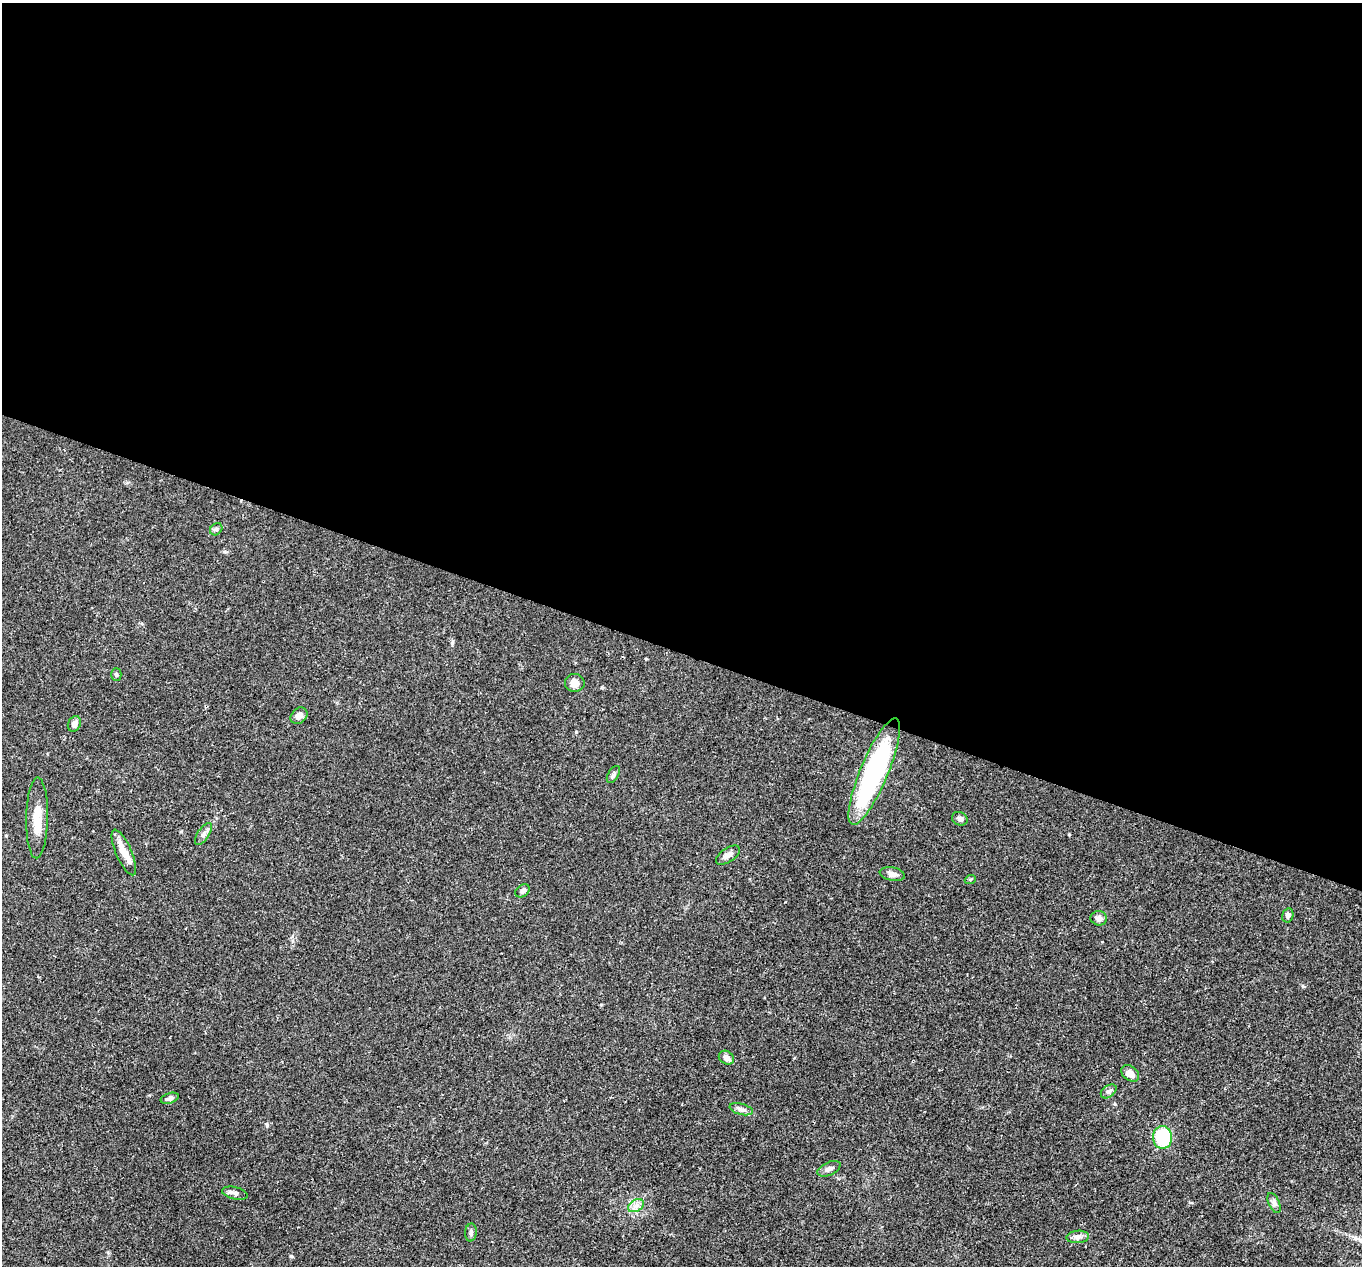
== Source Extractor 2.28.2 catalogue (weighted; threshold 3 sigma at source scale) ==
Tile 3 of 4 x 4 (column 3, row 1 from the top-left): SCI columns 2724-4083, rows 4060-5323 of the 5444 x 5458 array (HDU 1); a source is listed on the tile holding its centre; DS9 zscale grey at full resolution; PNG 1364 x 1268 px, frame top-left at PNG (2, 3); each listed source drawn as its Kron ellipse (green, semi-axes under 4 px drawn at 4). Shown black and unused: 51% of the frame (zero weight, under 2 of 3 exposures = <1% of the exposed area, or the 3 px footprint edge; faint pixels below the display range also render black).
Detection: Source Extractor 2.28.2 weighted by HDU 2 'WHT'; one run over the whole footprint, this tile lists its part. Background 0.0311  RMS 0.0038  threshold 0.0171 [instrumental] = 3 sigma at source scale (4.5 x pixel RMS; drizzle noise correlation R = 1.50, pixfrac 1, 0.05/0.05 arcsec/px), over >= 5 px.
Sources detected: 29; all 29 listed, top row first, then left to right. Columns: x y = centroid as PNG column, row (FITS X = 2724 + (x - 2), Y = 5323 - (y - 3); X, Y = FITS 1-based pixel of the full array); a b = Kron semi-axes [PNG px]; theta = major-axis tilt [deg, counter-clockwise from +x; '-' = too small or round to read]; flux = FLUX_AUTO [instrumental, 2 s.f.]
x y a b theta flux
216 529 7 5 45 0.72
116 674 6 5 - 0.59
575 683 10 9 - 2.7
299 716 9 7 44 2.1
74 724 8 6 61 1.8
874 772 57 14 67 63
613 774 9 5 60 0.9
37 818 40 11 89 7.5
960 819 8 6 -27 1.2
203 834 12 5 56 1.4
124 852 25 8 -66 4.9
728 855 13 7 34 2
892 874 13 6 -10 1.8
970 880 5 3 - 0.41
523 891 8 5 35 1.3
1288 915 7 5 76 1.2
1099 918 8 7 - 1.9
726 1058 8 6 -32 2.4
1130 1073 10 7 -38 3
1109 1091 9 6 37 1
170 1098 9 5 17 1.4
741 1109 12 5 -14 1.3
1162 1137 11 9 -90 19
829 1169 12 6 25 1.6
235 1193 13 6 -13 1.5
1274 1203 11 5 -65 1.2
636 1206 8 6 30 1.7
471 1233 9 5 86 0.99
1078 1237 11 6 6 1.5
Unlisted compact peaks at least as high as the median listed source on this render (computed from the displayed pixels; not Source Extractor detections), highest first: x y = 291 1256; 267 1125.